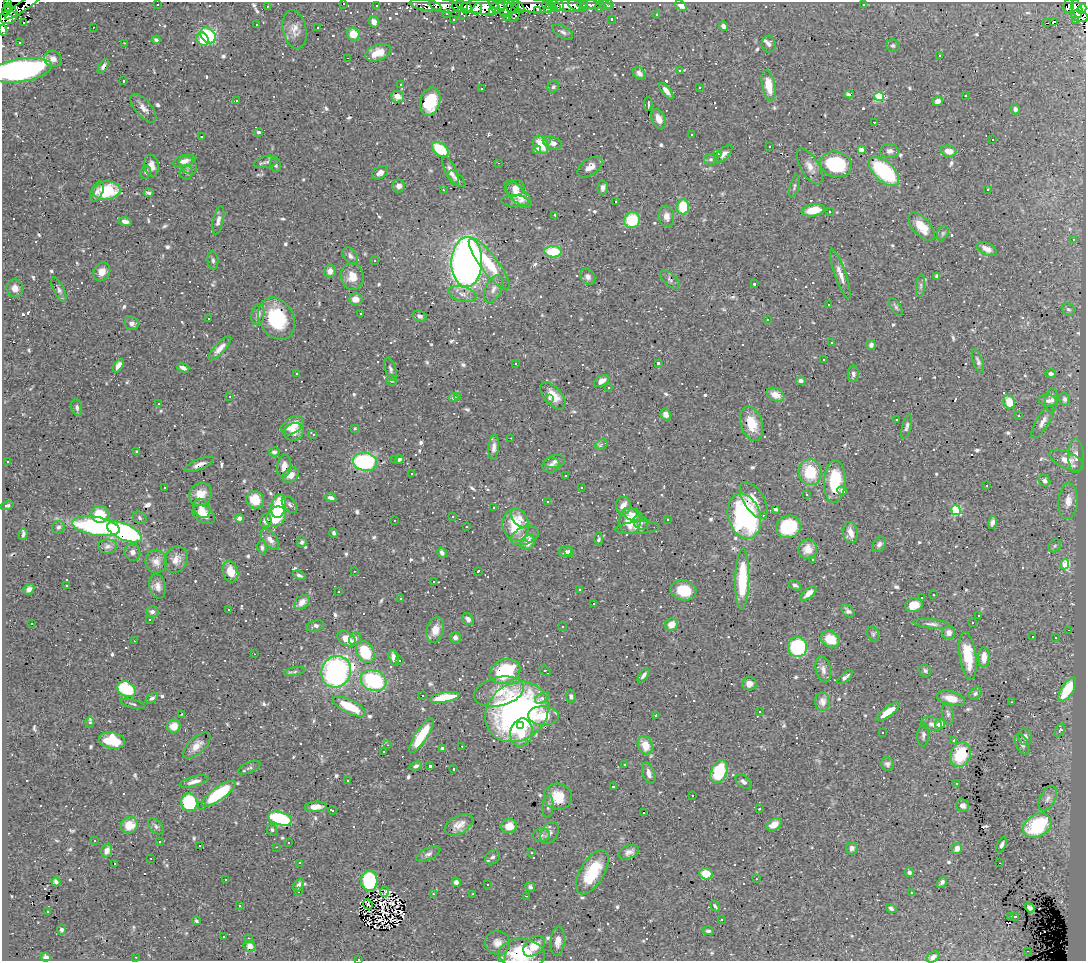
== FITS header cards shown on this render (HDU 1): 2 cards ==
NAXIS1  =                 1084
NAXIS2  =                  959

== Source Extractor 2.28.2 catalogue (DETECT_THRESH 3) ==
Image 1084 x 959 px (HDU 1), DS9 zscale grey, 1 PNG px = 1 image px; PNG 1088 x 963 px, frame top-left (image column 1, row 959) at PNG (2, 2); each listed source drawn as its Kron ellipse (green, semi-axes under 4 px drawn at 4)
Background 0.66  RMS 0.026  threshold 0.0772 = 3 sigma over >= 5 px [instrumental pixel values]
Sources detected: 899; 2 with non-positive FLUX_AUTO (blend fragments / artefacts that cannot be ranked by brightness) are neither listed nor drawn; of the other 897, the 500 brightest by FLUX_AUTO listed and drawn (397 fainter detections omitted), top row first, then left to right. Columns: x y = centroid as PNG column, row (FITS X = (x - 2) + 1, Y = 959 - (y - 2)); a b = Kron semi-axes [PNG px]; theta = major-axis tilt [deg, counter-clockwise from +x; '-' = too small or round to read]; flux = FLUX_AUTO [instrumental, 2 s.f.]
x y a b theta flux
7 2 2 2 - 4.5
343 3 3 3 - 67
157 4 3 3 - 8.1
498 4 9 5 -12 65
548 4 6 3 8 26
585 4 4 3 - 13
609 4 3 3 - 76
864 4 3 3 - 5.9
24 5 23 5 36 44
425 5 16 5 -8 33
444 5 15 7 -11 47
533 5 19 7 -9 95
559 5 6 3 -77 28
567 5 20 6 -6 58
575 5 7 5 -29 29
589 5 12 4 -2 16
605 5 7 3 -27 12
681 5 6 4 -41 5.9
267 6 3 2 - 4.6
376 6 3 3 - 11
460 6 8 5 -1 41
512 6 8 6 86 41
1069 6 8 5 80 6.2
466 7 5 5 - 43
484 7 21 7 -2 250
518 7 7 4 -46 58
556 7 4 3 - 94
600 7 5 3 - 9.4
495 8 5 4 - 86
505 8 8 7 - 59
549 8 6 4 29 88
7 9 7 3 63 99
477 9 6 4 62 48
1077 9 9 5 -73 240
1082 9 5 4 - 310
538 10 4 2 - 16
11 11 7 4 -46 190
493 11 3 3 - 54
447 14 3 3 - 20
462 14 4 3 - 13
656 14 3 3 - 3.9
515 16 6 3 52 62
1080 16 9 5 -17 67
8 17 8 7 - 88
508 18 3 2 - 29
612 19 3 3 - 13
453 20 3 3 - 19
1076 20 4 3 - 78
1054 21 3 3 - 720
374 22 6 5 - 12
1046 22 3 2 - 82
24 23 3 3 - 13
257 24 3 3 - 13
724 26 5 4 - 7.3
93 27 3 2 - 3.5
318 28 3 3 - 7.3
295 29 19 11 -78 17
3 30 5 3 - 7.2
563 32 11 5 -31 5.8
353 34 6 6 - 28
208 35 9 6 -47 140
203 39 7 5 -56 41
156 40 4 3 - 4.5
19 42 3 3 - 9.3
124 43 3 2 - 11
769 44 8 7 - 6.4
893 46 6 6 - 3.7
378 53 13 8 21 27
939 55 3 3 - 68
347 58 3 2 - 3.9
53 59 9 8 - 11
103 66 8 4 59 5.4
21 70 32 11 9 590
679 71 3 3 - 8.2
639 73 7 5 -46 8.3
123 81 3 3 - 88
401 84 3 3 - 30
769 85 15 6 -78 38
553 87 6 5 - 4
700 87 3 3 - 3.6
482 89 3 3 - 7
666 91 10 4 -51 10
849 94 5 3 - 6.1
397 96 6 6 - 10
965 96 3 3 - 9.3
879 97 5 4 - 96
236 101 3 2 - 4.1
430 101 14 10 75 62
938 101 5 5 - 7.2
648 104 7 2 90 4.6
143 108 17 8 -50 12
1015 109 5 4 - 6.2
659 119 11 6 -65 16
874 122 3 2 - 12
259 132 3 3 - 5.6
692 135 3 3 - 7.8
201 136 3 3 - 15
992 139 3 3 - 26
547 141 3 2 - 21
553 143 10 6 -20 10
541 145 9 7 -61 41
769 146 3 3 - 5.8
440 149 9 6 -38 61
537 150 4 4 - 11
861 150 4 4 - 19
890 151 9 7 -3 7.5
949 151 8 5 -14 18
718 154 3 2 - 3.7
724 154 11 5 45 7.5
711 159 6 5 - 3.7
184 161 11 5 15 11
266 162 12 6 12 5.9
499 163 3 2 - 7.7
836 164 16 12 -14 120
188 165 10 7 -48 7
276 165 7 5 -77 4.1
151 166 11 7 -79 16
590 167 14 8 34 15
810 167 20 9 -60 16
451 171 16 5 -66 11
884 171 19 9 -43 140
146 172 6 5 - 3.8
186 172 7 6 - 4.2
380 173 8 6 31 7.2
457 179 10 5 -44 5.1
399 186 6 6 - 9.7
794 186 11 4 75 3.9
515 188 9 8 - 10
603 188 7 5 88 6.9
988 189 3 3 - 11
443 190 3 2 - 3.6
97 191 10 5 66 8.1
106 191 14 9 6 69
148 193 5 3 - 3.8
518 194 17 7 -45 27
515 201 14 6 -3 7.7
615 202 3 3 - 1100
683 207 7 6 - 57
813 210 11 6 11 29
829 212 3 3 - 18
555 215 3 2 - 3.8
666 216 11 7 -82 11
218 220 14 5 77 8.8
632 220 8 7 - 64
125 222 6 4 -17 9.1
921 227 17 8 -48 34
943 233 8 5 60 4
1073 239 3 2 - 9.9
987 249 11 6 -26 13
553 252 8 5 -1 57
350 256 9 6 -52 6.1
213 260 9 5 -84 4.5
375 260 3 3 - 23
467 262 25 15 89 1000
489 264 31 8 -53 59
330 271 6 5 - 12
102 272 10 8 58 17
840 274 26 5 -70 15
937 276 4 4 - 4.3
352 277 13 11 -78 26
588 277 9 6 -53 7.4
670 280 12 6 -40 5.5
754 284 3 3 - 3.6
920 286 11 4 85 5
15 288 9 8 - 13
59 289 13 5 -63 5.6
493 289 15 8 65 11
462 294 14 7 -14 13
355 299 7 6 - 15
829 304 3 3 - 12
896 307 10 4 -56 4.2
1068 309 7 5 -33 3.6
258 314 10 6 79 8.1
361 314 3 3 - 26
420 316 7 5 -24 5.7
208 319 3 3 - 17
277 319 22 17 -60 99
767 320 3 3 - 22
132 323 7 6 - 7.5
832 343 3 3 - 24
871 345 5 4 - 6.3
220 348 16 5 46 12
824 360 3 3 - 5
978 361 12 5 -71 5.8
515 363 3 3 - 14
658 363 4 3 - 5.2
118 365 7 4 58 10
183 368 6 4 -21 9.4
391 369 12 5 -74 5.8
296 373 3 3 - 39
853 374 8 5 88 5.8
1050 374 5 4 - 6.1
392 380 5 5 - 4.3
602 381 8 5 32 14
801 381 5 4 - 6.6
609 387 3 3 - 6
775 395 9 6 -26 13
457 396 3 3 - 6.3
553 396 16 8 -49 27
229 397 3 3 - 30
454 398 5 4 - 4.8
549 398 4 3 - 4.3
1064 399 6 5 - 4.9
1052 400 12 6 84 7.9
1048 401 9 6 -9 7.1
1009 402 7 5 -65 34
159 404 3 3 - 3.9
77 407 8 5 -76 5.1
666 414 6 5 - 9.6
1019 416 3 3 - 4.3
896 420 3 3 - 23
1043 422 19 6 59 12
752 424 18 10 -72 35
293 425 12 8 30 34
907 427 12 4 75 4.8
354 429 3 3 - 9.1
294 432 10 8 27 14
313 434 4 3 - 5.4
511 438 3 2 - 3.5
601 444 6 4 29 6.3
494 447 12 5 85 8.6
136 451 3 3 - 9.1
274 452 5 4 - 6.8
1076 456 17 7 -89 13
394 459 3 3 - 40
399 459 4 3 - 3.5
1067 460 18 8 -24 24
8 461 3 3 - 31
554 461 10 6 12 7.5
365 462 12 9 -11 200
199 464 15 5 22 10
551 465 9 7 17 7.5
284 466 11 7 82 15
810 472 13 11 -77 63
411 474 3 3 - 9.8
291 475 9 7 33 15
566 475 3 3 - 30
835 481 21 10 88 77
1045 481 6 5 - 6.7
987 486 3 3 - 330
164 487 3 3 - 6
581 487 3 3 - 16
842 491 5 4 - 6.4
201 494 12 11 - 23
806 494 3 3 - 71
331 498 6 4 -20 5.5
255 500 9 8 - 29
754 500 20 10 -58 26
547 501 3 3 - 3.7
1068 501 18 9 86 21
290 504 10 6 -51 5.3
7 505 6 4 16 3.7
279 506 12 7 80 85
623 506 9 7 -89 15
202 508 10 8 -57 12
494 508 3 3 - 10
776 509 4 3 - 3.6
956 510 5 4 - 120
100 514 9 8 - 53
204 514 12 8 -30 18
633 514 10 6 -19 9.2
452 516 3 3 - 4.1
744 516 23 16 -73 300
764 516 3 3 - 24
276 517 11 9 49 59
140 518 7 6 - 3.9
240 518 4 4 - 5.6
520 518 11 7 -51 12
668 520 3 3 - 55
266 521 7 5 73 5.8
394 521 3 3 - 4.3
630 521 13 10 86 52
641 522 8 6 -42 5.9
992 522 6 4 75 5.6
515 525 16 13 -82 60
96 526 24 9 -10 280
58 527 6 6 - 5.5
466 527 3 3 - 14
788 527 12 11 - 92
638 528 22 6 4 10
124 532 18 8 -23 320
850 532 10 7 -82 16
334 533 5 4 - 3.8
23 534 6 3 77 4.5
525 536 14 8 19 14
529 538 4 4 - 4.8
270 539 12 6 -52 12
599 539 7 4 90 4.6
302 542 5 5 - 3.9
528 543 7 6 - 14
879 544 8 6 55 6.2
107 546 9 7 3 6.5
1055 546 7 5 45 3.7
262 548 7 4 -81 4
808 549 10 9 - 20
132 552 8 8 - 8.2
565 552 6 5 - 6.7
569 552 5 4 - 7.2
442 553 5 4 - 5.5
176 559 14 11 64 18
813 559 3 3 - 4.6
156 561 12 10 -83 16
1065 564 5 4 - 91
354 571 3 2 - 3.8
478 571 3 3 - 5
230 572 11 7 -73 29
299 575 7 4 -27 4.6
742 579 30 7 89 110
433 582 3 3 - 150
66 585 3 3 - 10
795 585 6 4 -29 5.7
158 586 12 8 -79 12
29 589 6 4 41 6.5
580 590 3 3 - 10
683 590 13 10 -15 47
338 592 3 3 - 3.5
808 593 9 4 41 14
933 595 3 3 - 11
922 598 3 3 - 15
400 599 3 3 - 4
302 602 8 6 43 13
593 603 3 3 - 53
914 605 9 7 19 25
229 610 3 2 - 4.2
848 611 8 5 -44 5.8
152 612 6 5 - 6.9
978 615 3 3 - 84
468 619 7 5 -50 6.7
150 620 3 3 - 5.4
32 623 3 3 - 40
973 623 3 3 - 15
932 624 18 4 -5 7.1
671 625 6 6 - 20
315 626 9 5 15 5.5
562 626 3 3 - 6.2
435 630 13 8 77 20
1068 630 3 2 - 13
949 632 6 6 - 9.6
873 634 8 5 -75 3.5
1033 637 3 3 - 8.8
455 638 6 5 - 5.5
1056 638 3 3 - 4.4
346 639 10 6 -32 32
355 639 7 5 58 7
830 639 10 7 -27 38
134 641 3 2 - 16
797 647 10 9 - 150
365 652 12 8 -58 82
254 654 3 2 - 4.2
968 656 24 8 -82 54
984 657 10 5 89 20
394 658 8 5 -75 9.2
399 660 3 3 - 4.9
823 669 13 7 -78 9.4
505 671 16 11 23 120
545 671 6 3 -43 3.6
925 671 6 5 - 3.8
295 672 10 4 10 3.8
336 672 16 14 60 410
643 675 8 4 53 7
845 677 9 3 40 5.4
373 680 13 10 -19 160
749 684 7 6 - 10
127 689 10 7 -30 98
1067 689 14 6 58 66
499 692 25 14 13 43
975 694 7 5 38 4.2
422 696 3 3 - 160
571 696 6 5 - 5
445 697 15 5 10 63
152 698 7 4 37 4.5
542 698 8 5 31 8.6
951 698 14 7 -15 21
822 702 9 7 -86 8.3
1011 702 3 2 - 5.3
133 704 12 4 -14 4.1
349 706 18 6 -26 58
517 712 33 28 37 530
759 712 3 3 - 12
888 712 14 4 37 26
182 714 3 2 - 13
948 714 11 5 -79 5.3
655 715 3 3 - 96
543 716 15 9 -4 40
90 722 5 4 - 4.5
932 724 10 6 -17 6.9
940 724 5 4 - 20
174 726 7 6 - 22
521 726 3 3 - 7.8
1060 730 7 4 60 8.2
521 733 14 11 77 36
883 733 3 3 - 63
421 735 20 6 57 62
923 735 11 6 85 6.2
1025 737 8 6 -78 6.9
954 740 4 3 - 17
112 741 13 8 -12 60
1022 744 11 6 -64 8.3
387 745 4 3 - 4.5
645 745 9 7 -68 28
197 746 17 8 43 14
462 746 3 2 - 5.1
442 749 3 3 - 3.5
383 751 3 3 - 4.5
961 755 13 9 69 79
624 764 3 3 - 4.5
887 764 7 6 - 5.1
416 766 6 4 21 4.4
430 766 3 3 - 6.6
249 768 12 5 23 4.9
453 769 3 3 - 4.1
719 772 12 8 67 70
649 773 11 5 -73 10
194 781 15 5 15 10
348 781 3 3 - 33
743 782 9 5 -41 5.8
956 784 3 3 - 4.8
614 786 3 3 - 34
219 793 20 6 36 120
692 796 3 3 - 48
558 797 14 13 - 39
1048 798 13 7 62 9.5
189 802 9 8 - 120
202 805 3 2 - 5.3
962 805 6 6 - 9.8
548 806 11 5 86 5.7
316 807 11 5 4 15
759 809 3 3 - 30
332 810 4 3 - 12
644 812 3 3 - 160
280 818 12 6 -17 180
774 824 8 5 31 20
129 825 9 8 - 34
459 825 16 9 28 17
156 826 9 6 -46 5.2
509 826 8 7 - 27
1037 826 15 11 32 130
272 830 6 5 - 4
550 833 12 8 61 9.4
541 835 8 6 1 6.3
94 840 3 3 - 14
159 842 3 3 - 12
289 842 3 3 - 6.8
1002 845 8 4 65 5.1
200 846 3 3 - 37
276 847 3 2 - 11
852 848 6 6 - 5.5
957 848 6 5 - 10
107 850 7 5 71 11
629 852 11 6 19 9.8
532 853 3 3 - 31
428 854 13 6 25 6.5
492 857 8 6 39 5.5
151 858 3 2 - 7.7
114 863 3 3 - 390
299 863 3 3 - 9.2
1000 863 3 2 - 7.7
592 872 25 12 59 80
909 872 5 4 - 4.6
706 874 7 5 -20 33
756 879 3 2 - 3.8
225 880 3 3 - 12
369 881 10 8 -87 150
56 882 5 4 - 5.8
456 882 5 4 - 6.3
942 882 6 3 55 4.9
298 885 7 4 68 6
487 885 3 2 - 3.9
530 887 5 4 - 4.6
298 891 3 3 - 6.2
384 892 5 3 - 4.2
912 893 3 3 - 5.7
433 894 3 2 - 4.2
473 894 3 2 - 29
526 896 3 2 - 21
368 904 5 2 - 4
240 906 3 3 - 78
715 906 6 3 -54 3.5
891 908 5 4 - 4.6
1030 908 5 4 - 5.7
48 911 3 3 - 28
1010 916 3 3 - 39
1015 916 3 3 - 9.5
721 919 3 3 - 5.1
196 921 4 3 - 3.5
61 930 5 4 - 4
708 931 5 4 - 3.9
223 937 3 3 - 11
248 939 4 4 - 3.9
558 941 14 7 84 14
497 943 12 12 - 16
250 946 6 5 - 12
534 946 12 8 41 27
1027 951 3 2 - 16
522 954 23 15 -4 92
46 957 5 4 - 6
136 957 3 2 - 4
502 957 4 4 - 6
933 957 7 4 32 7.2
359 959 3 2 - 27
At the frame edge (FLAGS 8, measured only in part): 8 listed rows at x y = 7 2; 343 3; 24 5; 3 30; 21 70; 522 954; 933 957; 359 959
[397 fainter detections neither listed nor drawn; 2 non-positive-flux detections neither listed nor drawn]